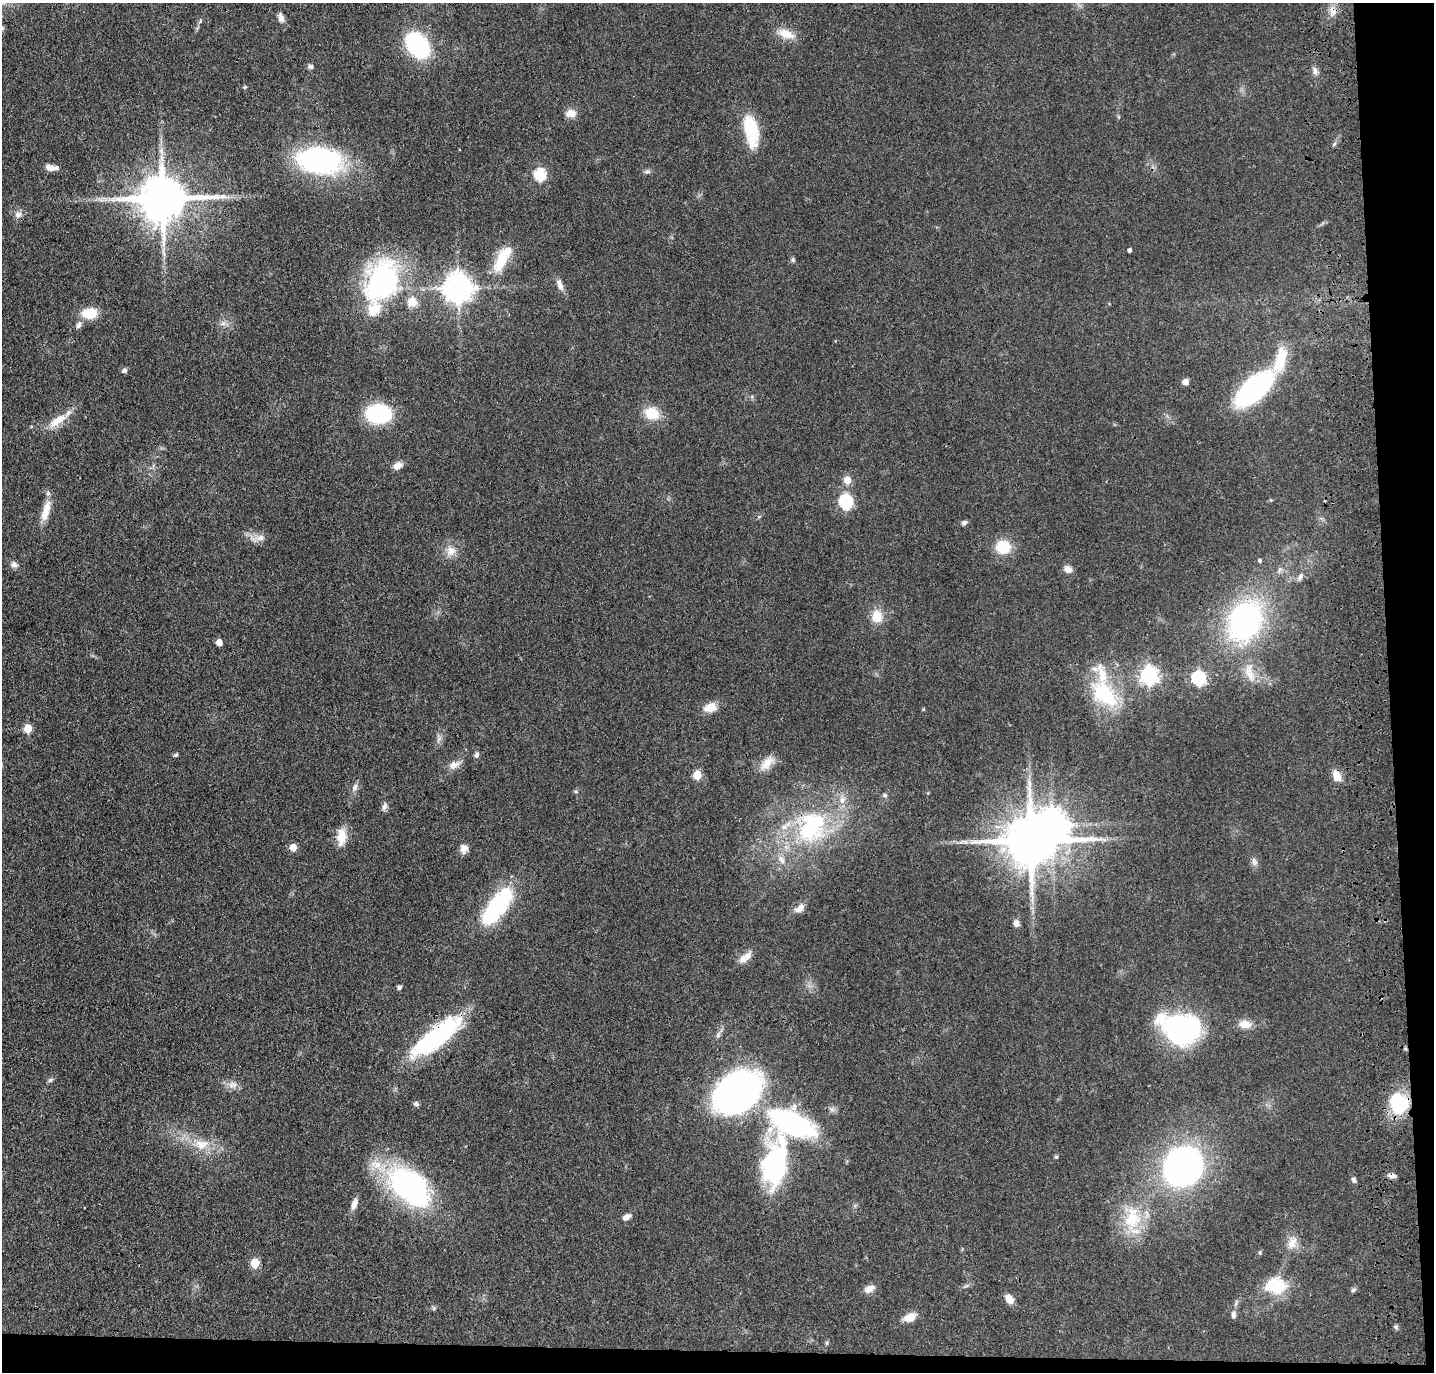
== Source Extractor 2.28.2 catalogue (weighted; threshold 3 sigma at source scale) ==
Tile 9 of 3 x 3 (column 3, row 3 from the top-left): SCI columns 2978-4409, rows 114-1483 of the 4525 x 4336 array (HDU 1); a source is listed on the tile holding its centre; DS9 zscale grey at full resolution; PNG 1436 x 1374 px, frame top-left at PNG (2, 3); no overlay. Shown black and unused: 5% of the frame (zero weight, under 3 of 4 exposures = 6% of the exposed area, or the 3 px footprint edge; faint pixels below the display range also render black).
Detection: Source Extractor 2.28.2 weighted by HDU 2 'WHT'; one run over the whole footprint, this tile lists its part. Background 0.0633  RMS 0.006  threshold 0.0272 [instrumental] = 3 sigma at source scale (4.5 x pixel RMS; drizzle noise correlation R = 1.50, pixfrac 1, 0.05/0.05 arcsec/px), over >= 5 px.
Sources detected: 121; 3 inside a brighter object's white glare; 1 cosmic-ray / hot-pixel residue — not listed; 8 inside a brighter listed object's ellipse — not listed separately; the other 109 listed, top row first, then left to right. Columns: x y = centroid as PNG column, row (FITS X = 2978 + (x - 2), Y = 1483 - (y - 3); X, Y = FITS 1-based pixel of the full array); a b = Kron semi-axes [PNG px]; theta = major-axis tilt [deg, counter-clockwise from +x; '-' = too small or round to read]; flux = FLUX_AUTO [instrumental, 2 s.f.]
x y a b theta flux
1333 11 13 9 -86 4.9
281 18 13 7 -75 2.9
2 28 7 4 62 1.1
786 34 22 11 -20 8.6
418 45 15 10 -51 120
311 66 7 6 - 1.4
1315 71 8 6 -89 2.1
245 87 5 4 - 0.81
571 113 12 9 -5 5.2
751 129 32 16 -73 27
1334 144 6 4 71 1
320 160 43 25 -11 110
51 168 11 7 -15 3.8
647 171 7 4 1 1.2
540 174 6 6 - 58
163 198 14 12 2 3000
100 199 7 4 -19 1.7
18 214 10 7 13 2.7
1129 250 4 3 - 1.6
164 253 10 3 -69 1.4
793 260 6 5 - 0.98
501 261 30 14 65 19
383 281 41 28 67 120
560 285 18 7 -67 3.5
458 288 9 9 - 870
412 302 14 13 - 6.7
90 313 13 9 6 17
79 325 11 6 68 2.3
1280 360 30 12 75 23
124 371 7 5 26 1.7
1185 382 5 4 - 5.7
1254 389 29 14 42 150
652 413 18 14 -22 13
378 414 20 15 -2 55
57 421 28 10 36 10
398 465 10 7 27 4.6
847 480 5 5 - 11
845 502 6 6 - 98
46 511 29 9 73 9.5
759 517 6 3 19 0.66
964 523 8 5 26 1.6
261 538 13 8 14 4
1003 547 15 14 - 17
451 551 13 12 - 5.7
1260 561 5 4 - 1.1
14 564 9 7 -28 2.6
1068 569 10 8 -33 3.5
1300 576 11 6 69 2.2
877 616 14 12 89 10
1245 621 29 22 66 160
219 642 5 5 - 7
1095 669 9 6 -26 2.3
1250 673 27 12 -72 10
1149 675 7 7 - 240
1198 678 6 6 - 100
1104 693 32 23 0 32
710 707 14 10 20 8
28 728 5 5 - 17
176 755 6 4 27 0.86
477 755 7 5 73 1.7
767 763 23 11 45 7.7
454 765 16 9 21 4.2
697 775 5 5 - 20
1337 776 10 7 -66 8.4
355 787 11 7 68 2.7
885 795 6 5 - 1.1
384 806 12 6 72 2.1
811 827 43 32 63 68
341 837 22 11 85 9.2
1031 841 14 13 - 3300
293 847 5 5 - 9.7
464 849 11 9 77 3.8
782 860 12 7 -51 3.6
1254 862 12 7 -72 2.4
497 906 45 17 53 58
800 908 13 8 40 4.3
1016 923 7 7 - 3
743 959 17 10 43 5.3
399 987 6 5 - 1.5
1245 1024 17 10 0 6.1
1182 1029 37 27 -2 100
436 1037 63 19 38 74
50 1080 9 4 35 1.2
232 1085 13 8 0 4
739 1092 39 28 35 280
416 1104 7 6 - 1.4
1399 1104 24 19 -79 31
793 1123 49 29 -23 110
201 1144 19 14 6 10
1056 1157 5 4 - 0.94
774 1165 47 26 -89 74
1183 1166 27 24 47 250
1391 1176 11 6 -11 2.4
1354 1180 7 5 -66 1.5
409 1187 56 33 -42 110
354 1204 14 7 72 4.1
626 1217 10 6 28 3.6
1132 1218 37 24 84 29
1292 1243 16 12 71 6.4
255 1263 5 5 - 21
1275 1285 23 17 -4 24
869 1289 13 8 30 4.4
1353 1290 8 5 44 1.3
1009 1299 11 7 -52 6.3
1236 1303 7 4 72 1.1
433 1308 6 4 -71 0.84
1233 1315 9 6 -89 2
910 1317 14 9 26 6.7
1396 1327 6 5 - 1.1
Overlapping masked pixels (flux is a lower limit): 4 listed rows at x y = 1333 11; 811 827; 436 1037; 1391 1176
Isophote crosses this tile's border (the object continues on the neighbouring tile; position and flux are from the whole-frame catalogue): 1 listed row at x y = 2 28